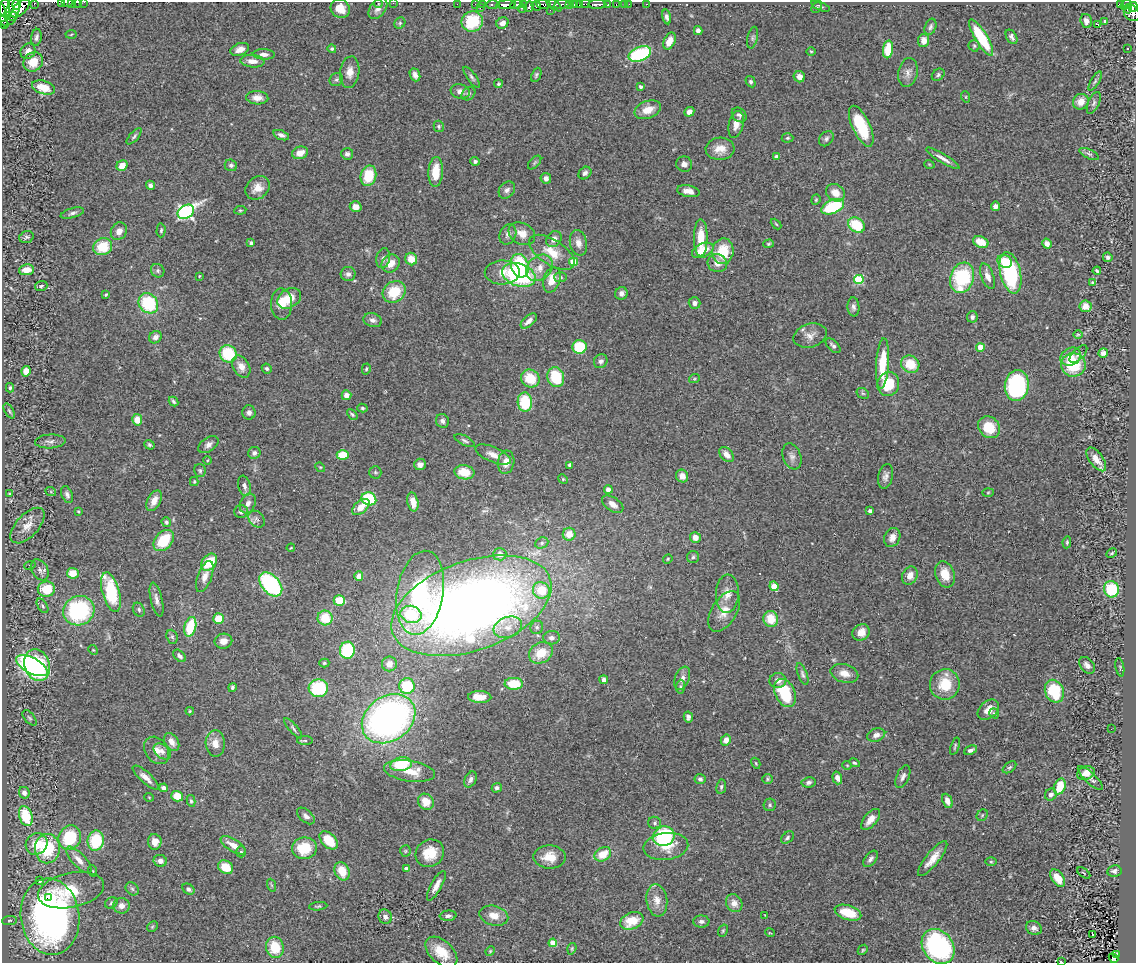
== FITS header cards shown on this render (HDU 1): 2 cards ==
NAXIS1  =                 1134
NAXIS2  =                  961

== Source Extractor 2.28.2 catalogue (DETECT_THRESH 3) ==
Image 1134 x 961 px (HDU 1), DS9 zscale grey, 1 PNG px = 1 image px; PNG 1138 x 965 px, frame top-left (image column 1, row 961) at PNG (2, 2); each listed source drawn as its Kron ellipse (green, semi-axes under 4 px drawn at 4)
Background 0.548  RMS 0.057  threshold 0.171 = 3 sigma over >= 5 px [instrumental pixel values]
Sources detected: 445; all 445 listed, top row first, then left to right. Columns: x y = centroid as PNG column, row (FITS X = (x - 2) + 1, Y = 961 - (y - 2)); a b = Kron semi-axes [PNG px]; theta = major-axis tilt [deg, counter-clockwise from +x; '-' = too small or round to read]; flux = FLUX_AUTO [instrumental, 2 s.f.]
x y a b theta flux
62 2 4 2 - 29
67 2 6 2 0 98
72 2 3 2 - 54
78 2 3 2 - 9.6
84 2 2 2 - 22
34 3 3 2 - 38
393 3 2 2 - 27
378 4 4 3 - 2.4
457 4 2 2 - 2.6
476 4 3 3 - 40
482 4 2 2 - 16
544 4 7 3 -7 110
562 4 8 3 8 110
569 4 3 2 - 24
585 4 5 3 - 19
597 4 9 3 1 480
607 4 3 3 - 130
625 4 3 3 - 20
629 4 3 2 - 3.6
646 4 3 2 - 10
1120 4 4 3 - 96
16 5 5 3 - 380
493 5 6 3 -1 63
506 5 10 4 4 650
517 5 6 3 15 310
524 5 4 3 - 110
554 5 8 3 -34 120
574 5 4 3 - 210
579 5 3 2 - 130
616 5 3 2 - 20
1126 5 6 4 40 150
536 6 5 4 - 290
820 6 10 2 -22 5.6
529 7 5 3 - 200
1133 7 5 3 - 190
5 8 9 5 -87 700
20 8 11 6 45 870
378 8 12 7 53 20
480 8 2 2 - 89
522 8 4 3 - 85
817 8 6 4 48 5
340 9 10 9 - 43
1127 9 4 2 - 92
13 10 14 6 78 1400
550 10 2 2 - 9.9
1132 13 9 7 -42 280
3 14 13 4 -77 690
7 16 4 3 - 130
13 16 5 3 - 200
667 17 7 4 -76 13
472 21 11 10 - 160
1086 21 7 5 -73 15
1104 22 3 3 - 640
400 23 6 5 - 5.7
502 23 6 5 - 23
1098 24 3 3 - 9.3
5 25 4 3 - 330
930 27 8 5 70 9.3
698 31 4 4 - 18
71 34 5 3 - 4.1
36 37 8 5 80 12
1012 37 8 5 -59 12
753 38 11 5 76 9.2
981 38 21 6 -59 190
924 40 6 5 - 32
669 41 9 5 64 40
974 46 5 5 - 6.3
1127 48 2 2 - 2.9
240 49 10 6 21 25
332 49 4 4 - 5.7
888 49 9 5 84 94
28 51 8 7 - 23
811 51 5 3 - 3.9
264 54 11 5 -2 19
640 54 11 7 21 320
252 61 12 6 -5 31
33 62 10 9 - 61
350 72 16 9 82 35
908 72 14 9 80 24
415 75 6 5 - 17
536 75 7 4 67 6.9
938 75 7 5 40 7.8
472 77 13 4 -54 10
799 77 6 5 - 21
336 80 7 6 - 8.1
1095 81 11 3 60 8.8
751 82 6 4 -58 7.8
498 84 4 4 - 5.2
43 87 12 6 -18 60
641 87 3 3 - 8.6
460 91 10 7 -12 21
468 94 7 6 - 9.5
966 97 6 4 -72 3.9
257 98 11 6 -3 28
1081 102 8 7 - 34
1094 103 12 5 67 12
648 110 14 8 21 49
689 112 5 4 - 18
739 115 8 6 -46 10
736 124 14 7 77 31
439 126 6 5 - 6
861 126 22 9 -65 170
281 135 8 4 -20 16
134 136 10 4 49 8
787 138 6 4 2 5.9
826 139 8 6 47 11
720 149 14 11 3 46
300 153 8 6 19 38
347 154 6 6 - 11
1089 154 11 4 -26 9.5
777 157 4 3 - 12
943 158 19 4 -31 23
475 161 5 4 - 9
535 163 8 5 46 7.5
684 164 8 7 - 18
929 164 5 3 - 3.2
231 165 6 5 - 9
122 166 6 5 - 48
436 172 15 7 87 91
585 173 7 5 42 12
368 176 10 7 75 110
546 178 5 5 - 16
150 185 5 4 - 15
257 188 13 10 38 38
507 190 9 7 49 15
688 191 11 5 -11 27
835 193 10 8 -35 41
816 200 5 4 - 4.2
995 206 4 4 - 15
356 207 6 5 - 27
833 207 12 6 23 230
240 210 6 4 6 5
186 212 9 6 33 930
72 213 12 5 16 12
776 224 6 3 -45 3.9
856 225 9 7 -35 140
161 230 7 4 87 6.8
119 231 9 7 57 25
508 234 10 8 65 17
522 234 14 10 -30 44
26 237 7 5 16 9.5
701 238 18 7 -90 80
554 239 9 7 54 23
981 242 8 5 -22 64
251 243 4 3 - 10
578 243 13 8 -77 28
768 244 5 4 - 5.2
1047 244 5 4 - 28
103 247 9 8 - 110
703 250 11 7 24 71
723 251 13 10 80 120
552 252 26 12 -33 82
1108 257 5 4 - 8.3
383 258 10 6 78 14
411 259 6 6 - 53
1005 261 7 6 - 54
573 262 4 4 - 120
391 263 10 8 41 47
717 263 10 9 - 31
520 266 12 8 -70 210
539 268 15 11 46 49
26 270 7 5 7 43
158 271 7 6 - 9
1097 271 4 3 - 5.4
502 272 17 12 1 54
1010 273 21 10 -77 440
348 274 7 7 - 15
519 275 17 11 -19 450
199 276 3 2 - 3
988 276 13 6 -69 25
561 277 6 5 - 6.8
962 278 15 11 72 300
552 280 13 8 72 68
859 280 5 4 - 210
1092 282 4 3 - 3.7
41 286 6 5 - 7.8
394 292 12 10 37 120
621 293 6 6 - 17
106 295 3 2 - 4.2
289 298 13 9 31 78
148 303 11 9 -49 240
695 303 6 6 - 17
282 304 15 10 -88 49
1085 306 6 6 - 36
853 307 9 6 -87 14
972 317 5 5 - 11
373 320 9 6 -19 17
529 321 10 5 42 20
1078 334 5 3 - 3.7
810 336 17 11 17 35
155 337 7 5 43 17
833 346 9 5 -46 11
579 347 7 7 - 150
980 347 4 4 - 68
1103 353 5 4 - 15
228 354 9 8 - 180
1078 354 11 5 45 11
1071 357 10 8 27 35
601 361 7 6 - 13
883 363 25 6 86 120
910 364 9 8 - 89
1073 365 12 12 - 150
241 367 12 8 -60 35
267 368 5 4 - 7.3
366 369 6 3 75 5.4
26 371 5 4 - 37
556 377 10 8 -70 150
530 379 10 8 -34 91
694 379 5 3 - 4.3
888 384 12 11 - 120
1017 386 15 12 83 490
10 388 5 4 - 6.8
863 393 7 5 -30 6
346 395 5 5 - 24
173 402 5 4 - 7.2
525 402 10 7 -86 160
362 408 5 4 - 5.6
9 411 8 4 -60 7.2
249 412 7 6 - 17
352 414 6 4 -45 6.2
137 420 6 5 - 48
442 421 7 6 - 14
989 427 12 10 -44 91
50 441 15 7 3 17
465 441 11 4 -27 9.4
149 445 5 4 - 6.9
208 445 11 7 35 18
254 453 6 6 - 13
343 455 6 5 - 100
493 455 19 7 -23 34
727 455 9 6 -47 28
792 456 13 9 -69 21
1096 459 14 6 -54 34
208 460 4 2 - 3
506 462 11 8 81 34
420 464 6 5 - 22
570 465 4 4 - 13
320 467 5 4 - 4.4
200 470 6 6 - 7.3
375 472 6 6 - 6.9
464 472 10 7 -9 78
682 476 6 6 - 27
886 476 12 7 78 17
563 479 5 4 - 4.2
194 481 4 4 - 4.1
244 486 10 6 -77 18
608 489 4 4 - 23
51 492 5 3 - 3.8
988 492 6 4 2 4.4
10 494 3 3 - 3.9
67 495 9 5 -68 13
369 499 7 6 - 190
154 501 11 6 61 38
413 502 10 5 -78 38
248 503 10 7 63 19
613 504 12 6 -34 25
361 507 10 6 41 43
78 511 4 3 - 3.2
870 511 4 4 - 14
241 512 7 6 - 14
257 519 9 7 -47 15
166 522 5 4 - 8.2
27 526 22 11 47 43
569 534 6 6 - 53
695 537 5 5 - 29
892 537 10 7 64 24
164 541 12 8 48 130
1067 542 6 4 82 5.4
542 543 7 5 23 8.8
291 548 4 3 - 3.2
1112 553 6 4 29 5.5
500 554 6 6 - 29
693 557 6 6 - 8.4
668 559 5 4 - 4.2
209 562 9 7 52 120
30 565 6 3 19 4.1
40 570 11 8 -58 20
73 573 6 5 - 61
945 574 13 9 -71 61
359 576 5 4 - 37
910 576 9 7 64 33
205 577 16 7 69 30
271 584 14 9 -48 500
774 586 5 4 - 94
46 589 8 7 - 100
1111 589 8 7 - 170
541 590 8 8 - 110
111 592 20 8 -74 240
420 593 42 23 80 470
727 594 19 11 87 44
156 600 17 6 -77 20
339 601 6 5 - 85
42 606 8 4 -58 7
471 606 83 44 19 4300
139 610 7 5 -62 7.8
79 611 16 14 26 430
724 611 23 12 58 56
411 614 11 8 -18 160
325 618 7 7 - 92
218 619 5 5 - 79
771 619 8 7 - 72
190 627 10 5 77 150
508 627 15 10 20 44
537 627 7 6 - 9.6
861 632 9 7 37 39
172 637 7 5 -69 7.8
552 638 8 6 2 15
223 641 9 7 10 29
93 650 5 4 - 4
347 650 8 7 - 200
541 653 12 10 29 72
179 656 7 5 -44 13
324 663 5 4 - 5.7
389 664 7 7 - 32
37 665 16 12 -72 500
1087 665 9 6 -51 18
32 666 17 7 -27 430
1120 667 9 3 -80 5
844 673 14 9 -16 38
802 674 11 4 -69 9.6
682 678 12 7 67 19
604 680 4 3 - 22
778 680 8 7 - 21
514 684 9 6 -2 99
945 684 15 15 - 100
407 686 8 7 - 180
232 687 4 4 - 7.1
680 687 7 4 85 7.3
318 688 10 9 - 230
1054 691 12 9 -67 190
785 693 15 9 -65 170
480 697 12 6 -1 46
988 710 12 8 42 34
190 711 4 4 - 4.1
994 713 5 4 - 8.8
688 717 5 4 - 11
30 718 9 5 -51 7
389 719 29 22 35 1600
293 728 13 4 -49 8.9
1111 729 2 2 - 2.8
876 735 9 6 19 21
305 740 8 3 0 5
726 740 5 5 - 25
172 742 10 6 -58 31
215 743 13 9 -87 35
955 746 9 3 72 5.3
157 750 15 11 -55 36
970 750 7 4 25 12
162 751 10 6 -38 18
756 763 6 4 -60 4.8
854 763 5 3 - 6.3
401 764 11 6 11 150
847 765 5 3 - 3.1
1009 767 8 4 36 6.5
409 771 26 10 -8 74
1086 773 9 6 23 39
903 777 12 6 68 17
146 778 17 5 -42 29
837 778 6 4 -73 20
1090 778 16 5 -44 17
470 779 8 5 62 13
700 779 5 5 - 11
767 779 5 5 - 5.7
809 782 7 5 10 12
1060 786 8 5 70 99
721 787 7 5 81 8.3
164 788 4 4 - 15
497 788 5 4 - 8.8
24 793 6 5 - 15
1051 795 6 5 - 17
177 796 6 5 - 65
149 797 5 3 - 3
191 801 6 4 -79 6.8
947 801 7 5 -66 25
426 802 8 7 - 56
770 805 6 6 - 7.2
982 815 6 5 - 6.4
26 816 10 6 -71 120
306 816 10 6 -41 14
871 819 12 6 50 38
655 823 6 6 - 8.2
664 836 11 10 - 340
70 837 13 11 65 160
787 838 7 5 42 8.9
329 840 11 7 -44 92
96 841 10 8 81 170
155 842 8 7 - 36
37 844 11 10 - 66
233 845 14 6 -31 39
666 846 22 13 7 69
304 848 12 10 8 110
47 849 15 12 88 210
405 851 5 5 - 5.9
241 852 5 5 - 5.9
430 853 15 13 36 80
603 854 9 6 29 71
549 857 16 11 -1 63
870 859 9 5 52 13
933 859 22 6 51 49
79 860 17 6 -47 36
160 861 7 6 - 18
991 862 6 3 0 4.2
226 867 8 6 -36 67
406 868 3 3 - 12
93 871 6 3 -71 3.5
342 871 10 7 -66 69
1114 871 7 6 - 13
1084 873 7 3 -36 4.3
1058 878 10 6 -55 56
40 881 4 3 - 9.2
271 885 6 4 -70 5.7
436 886 16 5 61 29
132 889 7 5 -45 8.4
188 889 6 5 - 12
71 890 33 17 12 150
48 898 3 3 - 45
657 900 16 10 -82 41
111 903 6 5 - 7
734 903 9 8 - 28
121 906 8 8 - 23
318 906 9 4 6 6.6
848 913 14 7 -17 92
765 915 2 2 - 2.3
50 916 38 29 -82 1600
448 916 8 5 5 14
494 916 15 10 -15 44
385 917 7 6 - 17
9 921 7 4 6 7.1
632 921 12 8 21 95
701 921 8 6 -2 12
152 927 6 4 45 5.2
1034 928 8 6 -26 20
723 931 6 4 70 5.2
770 933 5 3 - 3
1093 934 3 3 - 70
553 943 4 4 - 100
938 946 19 15 -52 580
275 947 10 9 - 100
572 949 6 4 72 5.1
863 950 5 4 - 4.9
490 951 5 4 - 4.2
441 952 19 11 -42 81
1116 955 3 3 - 7.5
1113 958 5 3 - 34
1061 962 3 2 - 3
At the frame edge (FLAGS 8, measured only in part): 10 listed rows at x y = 62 2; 67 2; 72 2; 78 2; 84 2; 34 3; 393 3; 3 14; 5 25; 1061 962